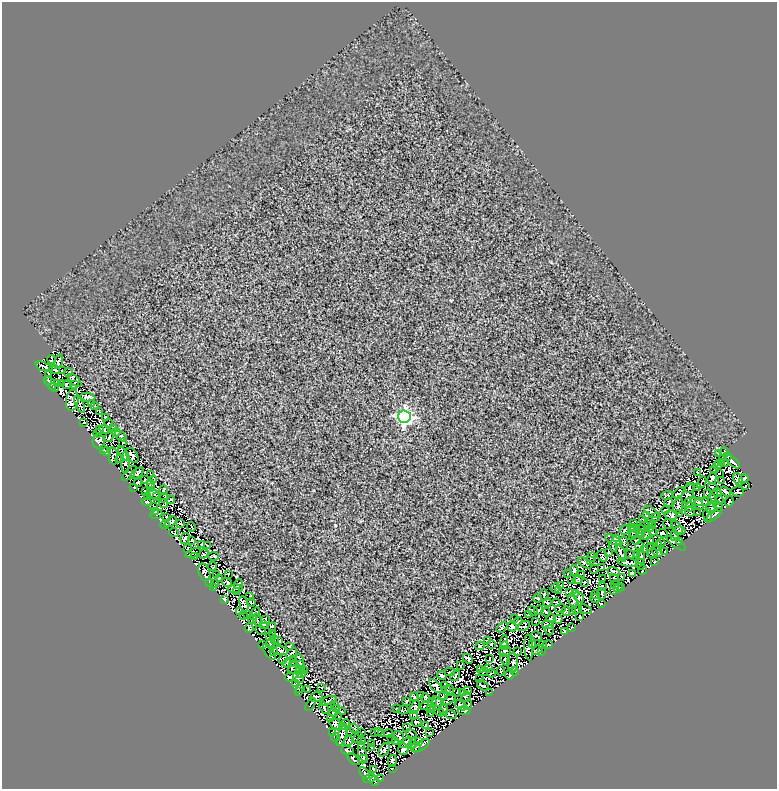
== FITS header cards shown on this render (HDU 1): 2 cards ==
NAXIS1  =                  775
NAXIS2  =                  787

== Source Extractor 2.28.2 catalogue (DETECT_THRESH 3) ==
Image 775 x 787 px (HDU 1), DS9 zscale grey, 1 PNG px = 1 image px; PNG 779 x 791 px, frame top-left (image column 1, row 787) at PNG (2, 2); each listed source drawn as its Kron ellipse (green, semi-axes under 4 px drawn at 4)
Background 0.025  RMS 0.74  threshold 2.22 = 3 sigma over >= 5 px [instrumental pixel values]
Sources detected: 415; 16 with non-positive FLUX_AUTO (blend fragments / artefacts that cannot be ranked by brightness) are neither listed nor drawn; the other 399 listed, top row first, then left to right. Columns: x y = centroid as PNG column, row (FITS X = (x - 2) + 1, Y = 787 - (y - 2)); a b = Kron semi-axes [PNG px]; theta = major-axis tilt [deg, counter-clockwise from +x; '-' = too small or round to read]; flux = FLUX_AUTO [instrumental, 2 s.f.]
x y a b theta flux
52 360 4 3 - 27
58 362 7 3 73 70
44 367 9 2 -23 94
55 370 5 3 - 50
62 371 3 2 - 37
68 372 4 2 - 58
49 373 4 2 - 39
48 380 4 2 - 51
75 380 8 3 -44 45
51 383 8 2 -65 73
57 383 4 2 - 44
61 384 4 2 - 45
66 385 4 3 - 8.8
74 385 4 2 - 37
54 388 5 2 - 46
88 397 7 4 -5 83
72 400 10 6 82 190
92 403 3 2 - 37
80 404 9 3 -66 24
95 406 4 2 - 66
100 412 3 2 - 49
404 417 6 6 - 11000
106 418 2 2 - 35
84 422 3 2 - 26
108 423 5 2 - 55
114 428 3 2 - 35
99 429 3 2 - 51
104 429 5 2 - 41
116 432 4 3 - 39
98 433 4 2 - 42
121 436 7 2 -38 81
109 437 5 2 - 39
99 441 7 6 - 100
123 443 3 2 - 29
103 450 3 2 - 24
106 452 4 3 - 50
724 452 4 2 - 35
123 454 7 2 -58 79
718 454 3 2 - 41
132 455 8 5 -58 110
113 456 8 4 -85 0.4
727 456 3 2 - 40
120 459 4 2 - 38
722 459 3 2 - 11
125 462 11 4 89 60
733 462 8 3 -43 97
721 463 4 3 - 45
726 463 3 2 - 33
717 465 4 3 - 43
714 469 4 2 - 29
697 472 2 2 - 33
137 473 7 3 37 82
719 473 2 2 - 23
129 474 9 4 47 18
150 474 3 2 - 29
712 478 6 4 70 64
153 479 3 2 - 46
738 479 6 3 -65 67
744 479 5 3 - 73
145 480 3 2 - 52
721 480 4 2 - 17
702 482 6 2 64 26
138 483 4 3 - 26
151 484 3 2 - 42
745 486 3 2 - 28
134 487 3 2 - 48
697 487 4 2 - 32
151 488 3 2 - 24
689 488 5 2 - 34
713 488 5 2 - 90
163 490 4 2 - 58
145 491 3 3 - 31
738 491 6 5 - 7.5
726 492 6 3 -33 120
679 493 7 4 43 25
717 493 4 2 - 53
153 494 6 4 -15 110
688 494 10 5 70 43
708 494 4 2 - 31
667 495 6 3 22 69
148 497 3 2 - 46
157 497 4 2 - 41
713 497 7 2 58 14
164 498 5 2 - 27
171 500 4 2 - 28
719 500 4 2 - 14
707 501 5 2 - 21
147 502 5 3 - 45
689 502 8 3 33 64
698 502 4 2 - 34
729 502 5 2 - 67
164 503 5 2 - 36
668 503 5 2 - 50
699 504 6 3 -47 46
678 506 8 4 76 83
718 506 5 2 - 80
153 507 3 2 - 37
690 507 4 2 - 18
711 507 6 5 - 21
666 510 4 2 - 27
156 511 3 2 - 12
651 512 8 2 -35 95
690 512 5 2 - 77
697 513 3 2 - 31
156 514 6 2 23 48
679 514 3 2 - 39
671 515 6 4 -11 57
714 515 9 2 40 59
646 516 3 2 - 27
708 516 7 3 -83 52
656 517 4 3 - 63
166 518 4 2 - 36
643 519 2 2 - 21
171 522 7 2 40 63
180 523 3 2 - 38
633 523 4 2 - 28
648 523 4 2 - 51
668 524 5 2 - 59
165 525 5 2 - 59
653 525 4 2 - 3
644 526 5 2 - 22
191 527 5 2 - 20
631 528 3 2 - 52
677 528 7 4 -53 26
650 529 3 2 - 17
625 530 5 2 - 50
640 530 5 2 - 38
634 531 7 5 -89 80
680 531 6 3 -9 49
652 532 3 2 - 45
174 533 5 3 - 35
662 533 6 4 -4 93
640 534 4 2 - 65
646 535 5 2 - 40
633 536 3 2 - 36
675 536 5 2 - 47
617 538 3 3 - 30
185 539 5 4 - 44
191 540 3 3 - 35
614 540 9 4 -27 80
636 540 5 2 - 35
650 540 4 2 - 37
679 541 3 2 - 37
624 543 6 2 -81 18
661 543 4 2 - 31
676 543 11 3 -34 92
202 544 2 2 - 40
208 546 3 2 - 39
613 546 6 3 -71 77
640 546 4 3 - 51
658 546 5 2 - 56
188 548 3 2 - 30
650 548 3 2 - 33
644 549 3 2 - 45
657 551 6 2 -43 57
665 551 3 2 - 18
193 553 8 3 19 13
609 553 3 2 - 34
621 553 9 3 -69 100
652 553 5 2 - 16
204 554 5 2 - 42
630 554 4 2 - 13
636 554 3 2 - 55
195 556 2 2 - 41
213 556 5 2 - 73
602 556 6 5 - 83
641 556 8 3 86 59
591 557 5 2 - 18
590 561 3 2 - 49
628 562 10 3 -8 130
654 562 3 2 - 52
585 563 8 2 -32 72
640 564 5 2 - 40
213 566 4 2 - 47
602 568 4 2 - 37
595 569 4 2 - 46
574 570 5 3 - 95
643 570 5 2 - 21
613 571 6 3 -18 56
204 572 9 5 -70 110
568 573 3 2 - 26
632 573 4 2 - 38
228 574 3 2 - 33
216 575 4 2 - 45
581 575 3 3 - 49
622 577 4 2 - 66
219 578 4 2 - 53
571 579 4 2 - 35
603 579 3 2 - 35
615 579 5 2 - 36
578 580 5 3 - 6.8
210 582 4 2 - 38
227 582 5 3 - 60
585 582 3 2 - 49
215 584 3 2 - 39
239 584 5 2 - 31
561 585 3 3 - 34
615 585 4 2 - 16
602 586 2 2 - 29
214 587 3 2 - 30
555 588 5 2 - 60
618 588 5 3 - 30
622 588 3 2 - 28
235 589 7 3 0 50
558 590 3 2 - 34
613 591 4 3 - 20
236 592 3 2 - 24
570 592 3 3 - 16
575 594 3 2 - 41
602 594 5 2 - 53
544 595 6 2 -85 42
596 595 4 3 - 32
250 597 2 2 - 34
579 597 6 4 -53 51
537 598 4 2 - 59
595 598 5 2 - 35
224 599 3 3 - 76
573 600 7 4 -74 72
251 602 4 2 - 29
547 603 4 2 - 58
556 603 4 2 - 33
244 604 8 4 -75 28
601 604 3 2 - 58
561 608 6 3 20 18
577 609 5 2 - 45
585 609 7 2 -19 65
539 610 5 3 - 110
533 611 5 2 - 81
566 611 5 3 - 47
240 612 4 2 - 41
546 612 5 2 - 86
573 612 4 3 - 56
255 614 7 3 58 33
243 615 4 2 - 53
248 615 2 2 - 24
528 615 3 3 - 51
580 617 4 2 - 50
551 618 4 2 - 31
252 619 4 2 - 62
265 619 3 2 - 36
514 619 3 2 - 24
558 619 4 3 - 67
258 620 7 2 -74 57
518 621 4 4 - 34
536 621 2 2 - 40
264 625 3 2 - 25
548 625 6 3 -7 52
524 626 7 3 30 28
272 627 4 2 - 58
502 627 6 3 41 13
512 627 5 4 - 64
572 627 2 2 - 28
249 628 5 2 - 63
261 630 6 2 -30 21
550 630 5 3 - 15
565 631 3 2 - 55
273 634 2 2 - 21
537 636 6 2 -29 8.4
270 637 3 2 - 49
274 640 3 2 - 41
279 640 4 2 - 56
487 641 4 2 - 30
504 642 7 2 84 16
270 643 4 2 - 76
263 644 3 2 - 37
491 644 3 2 - 36
543 644 3 2 - 41
533 645 4 3 - 9.4
548 645 5 2 - 41
289 646 3 2 - 50
480 646 4 3 - 83
505 646 4 2 - 44
529 647 13 4 -86 48
538 650 6 4 34 75
280 651 8 4 -6 49
505 651 6 5 - 67
517 651 3 2 - 32
541 651 3 2 - 41
269 652 9 2 -57 6.7
273 652 4 2 - 36
291 653 6 2 46 56
283 659 5 2 - 22
468 659 6 3 -45 48
489 659 4 2 - 38
505 659 6 2 -67 54
294 660 3 2 - 35
300 661 7 3 -78 63
287 663 5 2 - 43
513 663 10 5 89 72
300 665 3 2 - 39
460 666 3 2 - 42
292 667 7 3 71 67
489 668 4 2 - 41
296 670 8 2 2 89
304 670 3 3 - 12
480 670 4 2 - 30
501 671 5 2 - 16
515 671 4 3 - 46
450 672 5 2 - 37
484 672 4 2 - 27
491 673 4 2 - 27
301 674 5 2 - 63
510 674 5 2 - 60
442 675 4 3 - 67
455 676 6 3 56 40
290 677 4 3 - 33
299 679 5 2 - 31
480 679 3 2 - 28
295 684 3 2 - 27
444 685 3 2 - 42
436 686 8 4 -48 18
483 686 6 2 -31 24
322 687 3 2 - 14
299 688 3 2 - 43
446 689 3 2 - 13
308 690 3 2 - 35
450 690 5 2 - 38
468 691 3 2 - 31
299 692 3 2 - 36
457 692 3 2 - 47
490 692 3 2 - 160
462 693 4 2 - 36
421 695 3 2 - 29
444 696 4 2 - 52
316 697 6 5 - 21
415 697 3 3 - 60
466 697 5 3 - 39
425 698 5 3 - 57
449 699 7 3 40 58
328 701 9 2 16 93
407 701 4 2 - 31
432 702 4 3 - 41
437 703 7 4 -69 57
311 704 7 2 56 78
335 704 4 2 - 31
426 705 6 2 22 35
461 705 6 3 -30 69
468 705 5 2 - 28
415 707 7 4 66 12
324 708 6 3 -70 50
337 708 2 2 - 36
431 708 4 2 - 39
397 709 3 2 - 30
403 710 5 2 - 43
443 710 5 2 - 35
438 711 6 2 -47 18
464 711 6 2 -6 35
342 712 3 2 - 47
334 713 4 3 - 62
414 714 3 2 - 37
431 714 4 2 - 39
451 715 6 2 -20 37
339 717 3 2 - 34
331 718 4 3 - 59
416 722 5 4 - 9.5
346 723 4 3 - 43
336 724 6 4 -36 64
343 726 3 2 - 46
426 726 3 2 - 15
406 727 4 2 - 6.1
354 728 5 4 - 53
350 731 3 3 - 41
379 731 3 2 - 35
362 732 4 2 - 50
375 732 2 2 - 29
333 733 3 2 - 66
389 733 4 2 - 45
411 733 6 2 -33 39
429 733 3 2 - 53
382 734 4 2 - 58
342 735 11 4 71 28
399 736 6 3 -51 39
336 737 4 2 - 37
358 738 6 2 57 48
391 739 3 2 - 25
361 740 3 2 - 48
348 741 5 2 - 96
395 741 3 2 - 26
419 742 4 2 - 32
406 743 6 4 24 38
371 744 3 2 - 28
361 745 4 2 - 43
412 745 4 2 - 38
421 746 10 2 35 72
371 747 3 2 - 37
415 747 5 3 - 26
403 749 6 5 - 78
384 750 7 4 56 110
348 751 6 3 -20 70
363 755 7 4 -68 93
354 759 7 4 -43 67
363 759 4 4 - 28
392 761 6 3 83 120
392 768 2 2 - 34
373 769 3 2 - 47
365 773 7 2 -57 82
380 778 2 2 - 29
369 779 6 2 16 88
374 781 5 2 - 46
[16 non-positive-flux detections neither listed nor drawn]